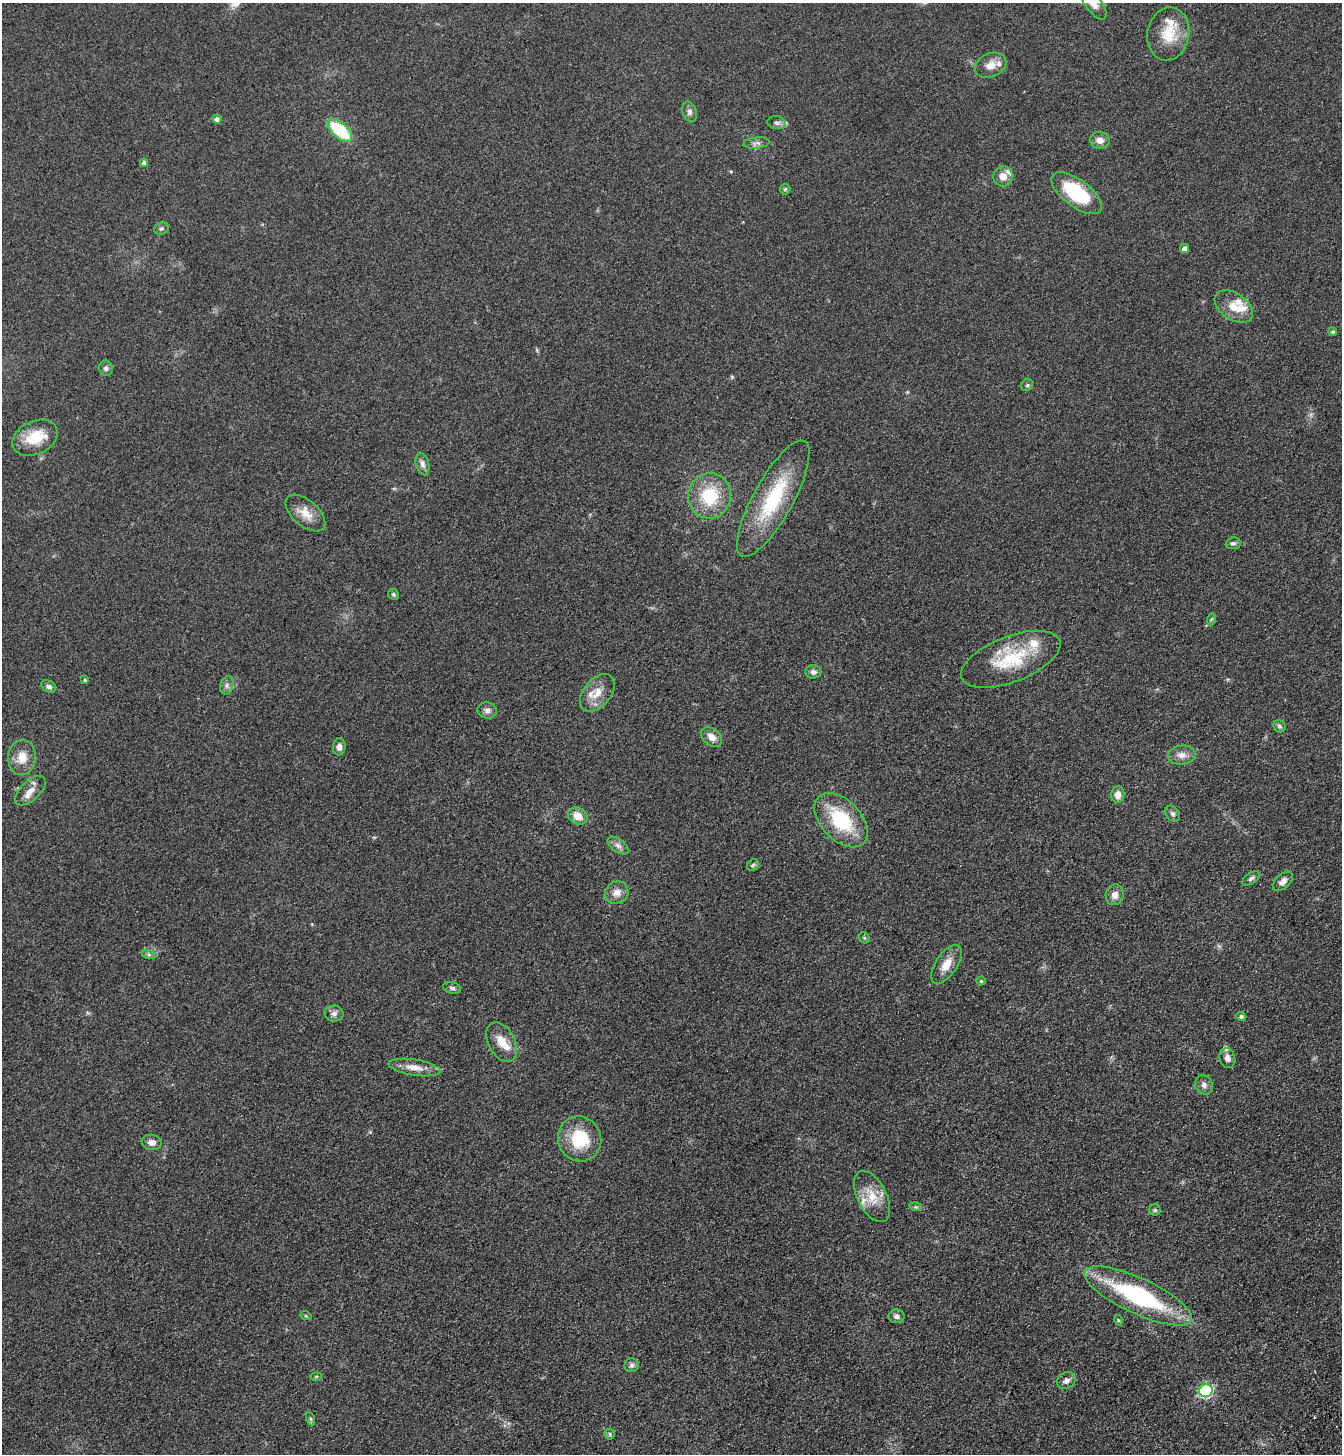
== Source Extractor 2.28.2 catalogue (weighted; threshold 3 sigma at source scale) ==
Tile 6 of 4 x 4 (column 2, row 2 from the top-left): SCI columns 1573-2912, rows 3008-4459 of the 5961 x 6016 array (HDU 1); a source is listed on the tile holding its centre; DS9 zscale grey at full resolution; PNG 1344 x 1456 px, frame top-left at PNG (2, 3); each listed source drawn as its Kron ellipse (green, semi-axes under 4 px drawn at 4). Shown black and unused: <1% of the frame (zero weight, under 3 of 4 exposures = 6% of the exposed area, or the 3 px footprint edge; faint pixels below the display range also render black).
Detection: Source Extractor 2.28.2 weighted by HDU 2 'WHT'; one run over the whole footprint, this tile lists its part. Background 0.119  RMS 0.0092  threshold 0.0414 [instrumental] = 3 sigma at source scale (4.5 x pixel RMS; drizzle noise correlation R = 1.50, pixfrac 1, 0.05/0.05 arcsec/px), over >= 5 px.
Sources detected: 86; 10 inside a brighter listed object's ellipse — not listed separately; the other 76 listed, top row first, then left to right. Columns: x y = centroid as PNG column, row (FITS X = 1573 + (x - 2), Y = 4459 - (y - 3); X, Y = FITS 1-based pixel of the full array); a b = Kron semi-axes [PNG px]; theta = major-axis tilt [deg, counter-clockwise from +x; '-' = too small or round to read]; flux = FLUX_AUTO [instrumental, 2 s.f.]
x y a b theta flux
1093 4 19 8 -53 7.3
1168 34 27 21 80 26
991 65 16 11 23 9
690 112 10 7 -73 3.2
217 119 4 4 - 3.1
777 123 9 6 -10 2.9
340 130 15 7 -41 53
1100 140 10 8 -10 5.7
757 143 13 5 6 3.6
144 163 4 4 - 3.5
1003 176 10 10 - 8.5
785 189 5 5 - 1.3
1077 193 30 13 -37 55
161 229 8 6 18 2
1185 249 4 4 - 4.7
1234 307 21 13 -34 15
1333 332 4 4 - 1.6
106 368 8 7 - 2.8
1027 385 6 5 - 1.7
35 438 24 16 25 25
422 464 11 6 -76 4
710 496 22 21 - 42
773 499 66 20 61 69
305 513 23 13 -40 13
1233 543 7 6 - 2.3
393 594 6 5 - 1.6
1212 619 6 4 70 1.2
1011 659 53 22 21 53
813 672 8 6 3 3.3
85 680 3 3 - 1
227 685 9 6 75 3.3
48 686 8 5 -30 3.1
597 693 21 13 50 14
487 710 10 8 -12 3.7
1279 726 6 5 - 1.9
712 737 12 8 -42 7.5
339 747 8 6 85 4.1
1182 755 14 9 4 6.6
22 757 18 14 84 13
30 791 19 9 43 8.6
1118 795 8 6 85 7
1173 814 9 6 -56 2.6
578 816 10 8 -29 9.9
841 820 32 20 -46 56
618 845 12 6 -37 4.1
753 865 6 5 - 1.6
1251 878 10 5 38 2.2
1283 881 12 7 41 5.3
617 893 12 10 31 7.2
1115 895 10 9 - 6.1
864 938 6 5 - 1.4
149 955 7 4 -19 1.7
946 964 22 10 57 13
981 981 4 4 - 1.1
452 988 9 5 -16 2.5
334 1014 9 8 - 3.5
1241 1016 5 4 - 2.4
502 1042 21 13 -62 14
1227 1058 10 7 -73 4.6
414 1068 26 8 -9 11
1204 1085 10 8 -63 4.1
580 1139 23 21 -63 41
152 1142 10 7 -12 5.6
872 1196 27 14 -63 20
916 1207 6 4 -16 1.2
1155 1210 5 5 - 1.5
1138 1296 59 18 -25 120
306 1316 6 3 -18 1.1
897 1316 8 7 - 3.1
1118 1320 5 3 - 0.89
632 1365 7 7 - 2.7
316 1376 6 4 3 1.1
1066 1381 10 8 32 4.5
1206 1391 7 6 - 150
311 1419 6 4 -71 1.5
610 1434 5 5 - 1.5
Isophote crosses this tile's border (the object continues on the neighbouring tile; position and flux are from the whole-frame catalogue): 1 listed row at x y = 1093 4